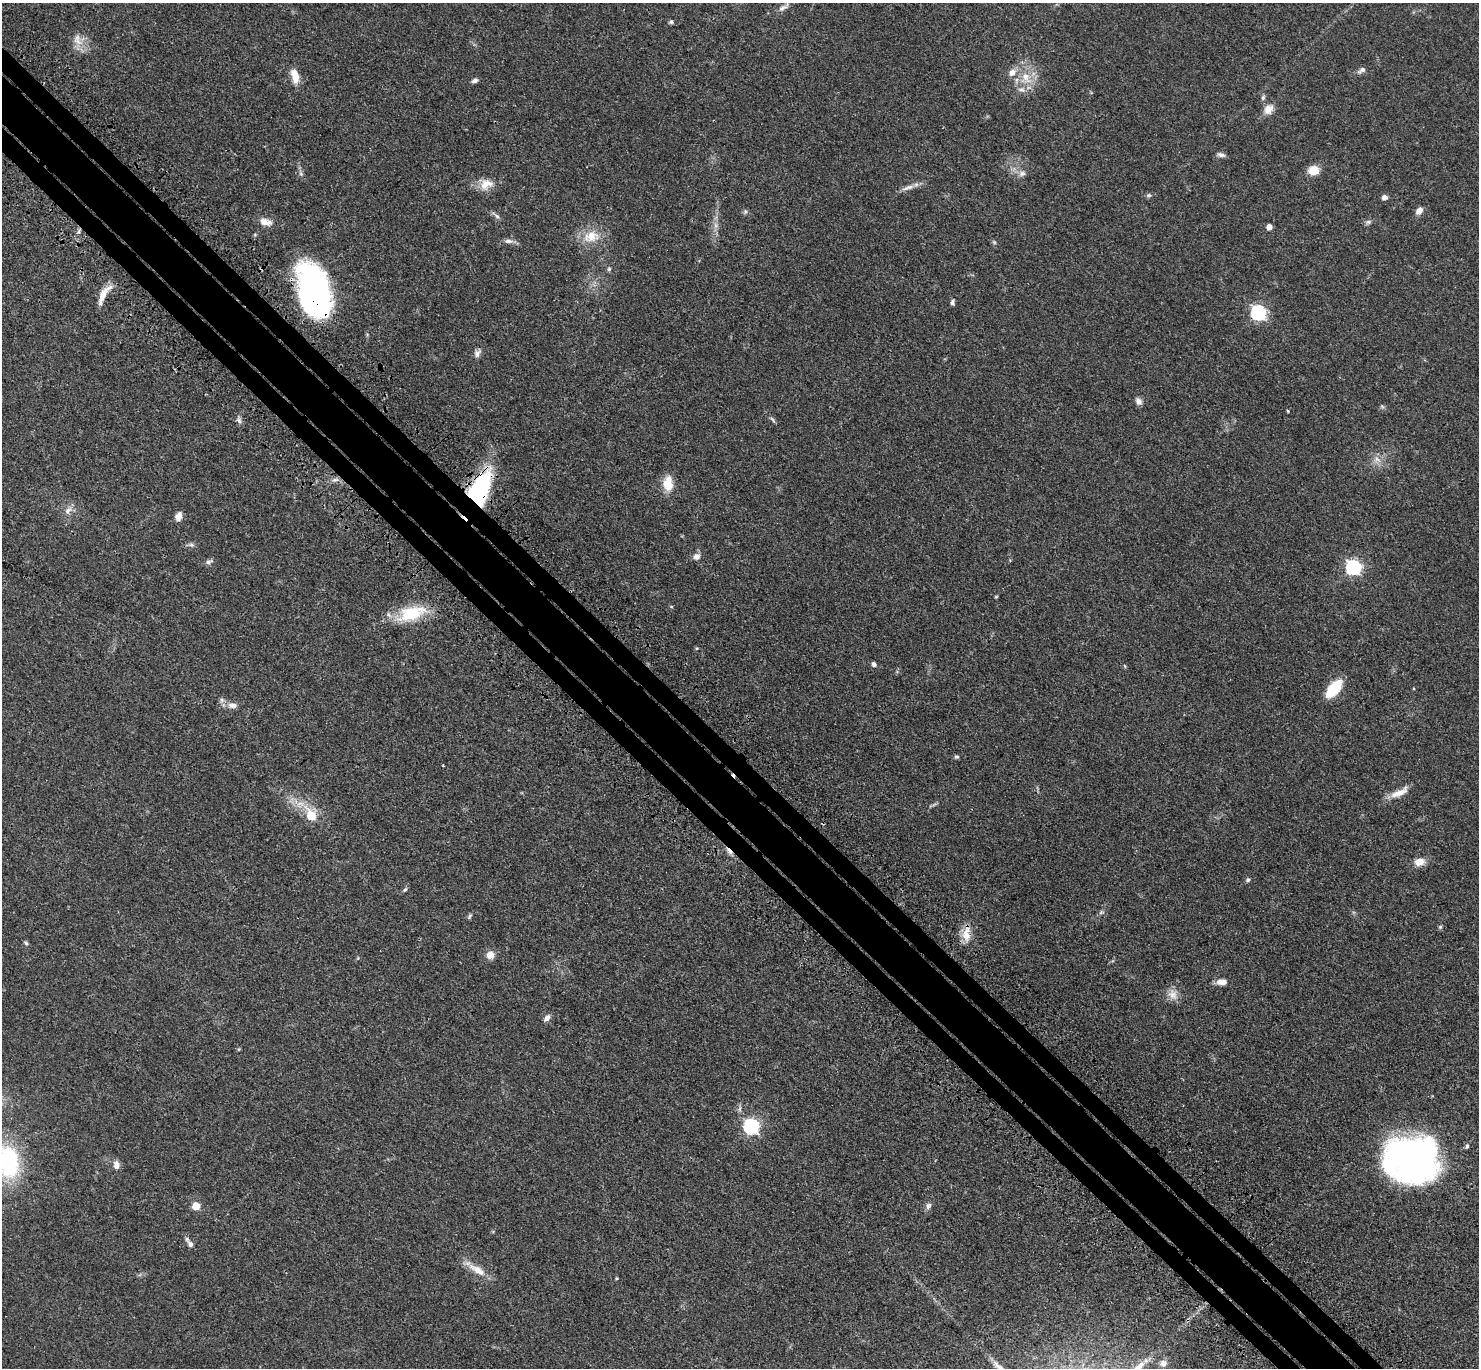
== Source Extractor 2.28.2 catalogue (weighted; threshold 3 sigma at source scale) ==
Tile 11 of 4 x 4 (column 3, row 3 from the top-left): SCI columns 3056-4532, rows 1761-3126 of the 6111 x 6111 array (HDU 1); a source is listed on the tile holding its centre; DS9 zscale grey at full resolution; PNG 1481 x 1370 px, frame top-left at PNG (2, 3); no overlay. Shown black and unused: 6% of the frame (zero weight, under 3 of 4 exposures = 6% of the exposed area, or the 3 px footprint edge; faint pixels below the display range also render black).
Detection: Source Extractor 2.28.2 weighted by HDU 2 'WHT'; one run over the whole footprint, this tile lists its part. Background 0.0395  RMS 0.0055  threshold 0.0245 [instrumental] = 3 sigma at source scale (4.5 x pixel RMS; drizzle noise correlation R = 1.50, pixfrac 1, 0.05/0.05 arcsec/px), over >= 5 px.
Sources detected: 86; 1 inside a brighter object's white glare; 1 cosmic-ray / hot-pixel residue — not listed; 2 inside a brighter listed object's ellipse — not listed separately; the other 82 listed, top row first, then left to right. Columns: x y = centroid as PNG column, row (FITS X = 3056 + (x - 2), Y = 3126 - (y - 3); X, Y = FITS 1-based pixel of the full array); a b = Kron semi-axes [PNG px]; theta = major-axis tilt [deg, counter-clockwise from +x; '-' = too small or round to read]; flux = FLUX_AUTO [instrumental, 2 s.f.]
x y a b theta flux
783 7 18 7 30 3.2
671 22 6 5 - 0.96
78 41 16 9 -24 5.6
1362 70 12 6 33 2.1
295 76 17 8 -77 7.4
1026 78 20 16 -62 12
475 81 8 5 15 1.6
1268 109 16 12 53 4.9
1221 155 10 5 -15 1.8
1314 170 10 9 - 8.7
301 173 7 5 -69 1.3
1022 173 10 8 11 2.5
486 184 19 14 28 7.3
908 187 21 6 16 3.6
1149 195 7 5 13 1.2
1384 197 6 6 - 2.3
745 211 6 5 - 1.1
1419 211 8 6 50 3.6
496 215 14 4 -41 1.6
265 222 17 8 -14 4.6
1368 222 9 6 10 1.4
716 226 7 5 90 1.8
1269 227 4 4 - 4.9
79 231 7 4 72 1
591 236 26 17 11 12
508 241 13 6 -4 2.4
994 242 7 4 -45 0.78
609 269 5 5 - 0.89
316 291 51 26 -71 170
103 295 27 7 60 7.1
952 302 6 4 83 1.3
1258 313 7 6 - 110
477 353 11 8 58 2.4
1139 401 10 8 -55 2.3
1382 406 7 4 -2 0.84
1288 411 5 3 - 0.48
239 420 8 6 -51 1.7
773 420 10 4 -50 1.1
1376 459 11 8 69 3.6
335 480 11 4 5 2
668 484 15 10 -89 11
479 490 36 18 65 69
68 510 14 8 47 3.4
178 516 10 7 72 3.3
191 545 8 6 -15 1.5
696 556 9 8 - 2.8
209 562 11 6 18 1.6
1353 567 6 6 - 130
996 597 4 3 - 0.59
411 613 39 17 17 23
697 648 5 4 - 0.61
874 664 5 4 - 1.7
1125 666 6 3 -70 0.54
1334 688 16 8 49 25
222 700 7 6 - 1.3
232 705 13 8 -3 3.3
956 757 6 5 - 0.93
1399 792 28 9 28 6.7
311 815 8 6 -71 19
1420 862 11 8 7 5.8
1248 880 7 5 39 1
405 890 7 5 48 0.98
1101 912 8 5 21 1.1
470 916 8 4 71 0.94
967 935 26 11 90 7.6
26 943 7 5 -45 0.94
490 955 9 9 - 4.3
1222 982 12 7 0 4.1
1173 994 16 12 -56 4.9
547 1018 10 6 51 2.1
751 1126 7 6 - 120
1467 1146 5 4 - 1.3
1412 1159 50 41 1 200
8 1162 28 18 -82 63
116 1165 9 7 -84 3.4
196 1206 5 5 - 14
928 1206 10 7 62 1.9
190 1244 9 6 -51 2.4
477 1270 29 10 -31 8.1
616 1278 4 3 - 0.59
1146 1360 7 4 72 1.1
1163 1363 10 9 - 2.8
Overlapping masked pixels (flux is a lower limit): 3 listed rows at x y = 316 291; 479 490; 967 935
Isophote crosses this tile's border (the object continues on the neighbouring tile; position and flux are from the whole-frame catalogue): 2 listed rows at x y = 1412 1159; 8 1162